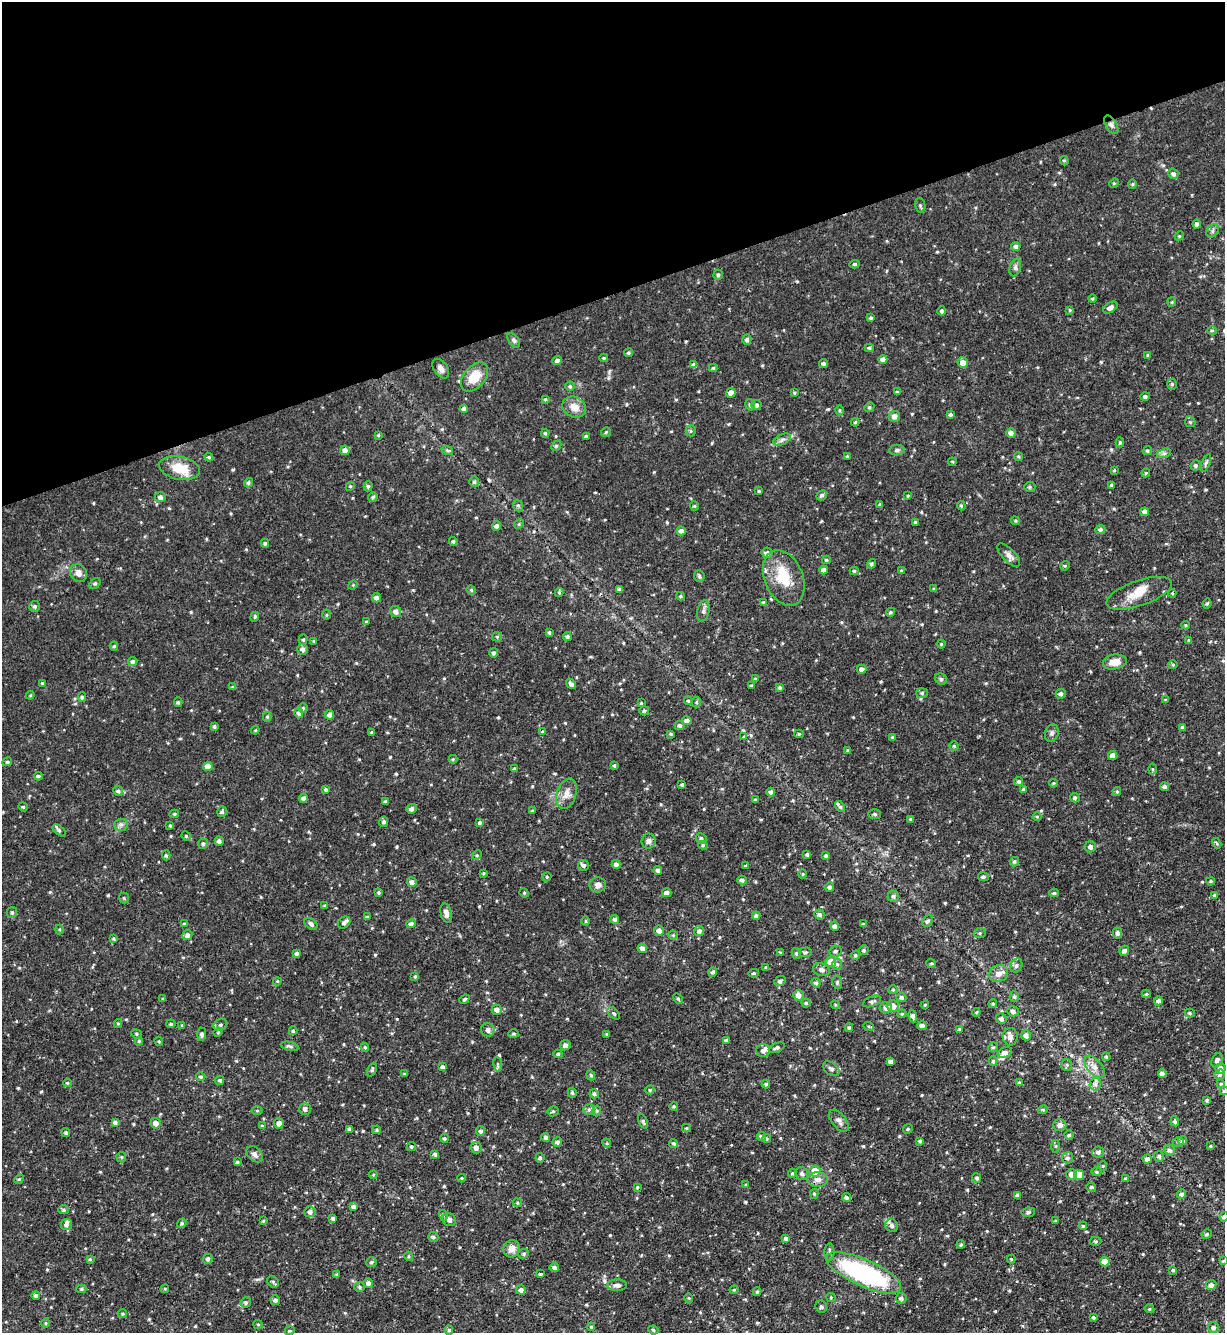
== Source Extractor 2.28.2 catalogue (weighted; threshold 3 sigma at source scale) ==
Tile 3 of 4 x 4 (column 3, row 1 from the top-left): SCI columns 2592-3814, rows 3993-5323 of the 5308 x 5324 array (HDU 1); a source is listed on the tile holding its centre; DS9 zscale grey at full resolution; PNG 1227 x 1335 px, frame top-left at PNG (2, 2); each listed source drawn as its Kron ellipse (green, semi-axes under 4 px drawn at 4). Shown black and unused: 22% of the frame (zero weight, under 2 of 3 exposures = <1% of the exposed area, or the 3 px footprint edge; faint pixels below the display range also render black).
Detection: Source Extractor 2.28.2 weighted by HDU 2 'WHT'; one run over the whole footprint, this tile lists its part. Background 0.0643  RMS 0.0054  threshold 0.0245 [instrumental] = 3 sigma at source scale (4.5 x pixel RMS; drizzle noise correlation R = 1.50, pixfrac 1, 0.05/0.05 arcsec/px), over >= 5 px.
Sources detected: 627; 1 inside a brighter object's white glare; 1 cosmic-ray / hot-pixel residue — neither listed nor drawn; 7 inside a brighter listed object's ellipse — not listed separately; of the other 618, all 500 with FLUX_AUTO >= 0.565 (the completeness limit of this list) listed and drawn (118 fainter detections not listed), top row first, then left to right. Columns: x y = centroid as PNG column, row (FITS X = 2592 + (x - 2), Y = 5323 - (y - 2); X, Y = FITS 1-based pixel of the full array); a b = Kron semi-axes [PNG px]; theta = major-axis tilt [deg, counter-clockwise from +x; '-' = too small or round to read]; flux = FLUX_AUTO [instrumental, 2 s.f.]
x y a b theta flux
1111 125 10 5 -58 1.5
1064 161 5 4 - 0.7
1173 174 5 5 - 1.4
1114 183 5 4 - 0.68
1132 184 5 4 - 0.59
920 205 7 5 -78 0.94
1197 224 4 4 - 1.6
1212 231 7 5 53 1.2
1179 236 5 4 - 0.58
1016 246 4 4 - 1.6
855 264 5 4 - 0.73
1015 267 9 5 73 1.5
718 275 5 4 - 0.94
1093 299 4 4 - 0.63
1172 302 5 4 - 0.58
1110 308 8 5 34 2.1
1070 310 4 4 - 0.6
942 311 4 4 - 1.1
871 318 4 3 - 0.86
1212 331 5 3 - 0.58
514 340 8 5 -53 1.2
747 340 5 4 - 1.3
869 348 4 4 - 0.87
628 353 4 4 - 0.96
1148 355 4 4 - 0.71
604 358 4 3 - 0.72
883 359 4 4 - 2.3
557 361 5 4 - 1.6
823 363 5 4 - 1.3
963 363 5 5 - 4.6
694 365 4 4 - 2.2
713 368 4 4 - 0.75
441 369 11 6 -55 2.1
474 377 17 10 50 10
1172 384 5 4 - 0.86
570 386 4 4 - 0.89
897 392 4 3 - 0.92
731 393 5 4 - 2.9
794 393 3 3 - 0.68
1145 396 5 4 - 1.3
545 399 4 3 - 0.63
750 405 6 4 -77 1
756 405 5 5 - 1.5
574 407 12 10 -24 5.7
869 407 5 4 - 0.87
464 409 4 4 - 2
839 410 5 3 - 0.59
950 414 4 4 - 0.94
894 416 6 5 - 2.7
855 422 4 4 - 0.75
1190 422 6 5 - 0.84
691 431 5 5 - 0.78
606 432 5 4 - 0.7
545 433 4 3 - 0.84
1011 433 5 4 - 1.8
378 435 4 3 - 0.57
586 436 3 3 - 0.69
782 440 9 5 24 1.5
1120 442 5 4 - 0.86
556 446 6 4 45 0.72
345 450 5 4 - 2.8
447 450 6 4 -19 0.9
897 450 7 5 10 1.2
1147 451 4 4 - 0.86
1164 453 7 4 19 1.3
847 456 4 3 - 0.61
209 457 4 4 - 0.67
1018 457 5 4 - 0.73
952 462 4 4 - 0.57
1206 463 9 3 69 1.1
1196 465 5 5 - 0.93
179 468 20 11 -11 13
1114 470 4 3 - 0.58
1146 473 4 4 - 0.6
474 482 5 4 - 0.94
248 483 5 4 - 1.1
1112 485 4 4 - 1.2
350 486 4 4 - 0.64
368 486 5 4 - 0.95
1030 487 6 5 - 0.83
759 491 4 4 - 0.71
821 495 5 4 - 1.3
908 496 3 3 - 0.57
160 497 5 5 - 1.8
373 497 5 4 - 0.97
880 505 4 3 - 0.9
518 506 6 5 - 0.98
694 506 4 4 - 0.63
961 506 5 4 - 0.77
1145 512 4 4 - 2
1015 521 4 3 - 0.7
915 522 4 3 - 0.72
519 524 5 4 - 0.61
496 526 5 4 - 2.1
1100 529 5 4 - 1.3
681 531 4 4 - 1.9
453 541 4 4 - 0.98
265 543 4 4 - 0.76
767 553 5 5 - 1.8
1009 555 15 6 -46 2.7
826 560 4 4 - 0.77
871 564 5 4 - 0.98
1065 566 5 4 - 0.8
824 570 4 4 - 3
854 571 4 4 - 0.85
901 571 4 4 - 0.64
78 573 9 8 - 3.2
699 576 6 5 - 0.88
784 578 29 19 -68 16
95 583 6 4 47 0.86
353 585 5 4 - 0.57
619 589 4 4 - 1.4
934 589 4 4 - 0.61
471 590 5 4 - 0.72
559 592 4 4 - 0.63
1139 593 34 12 19 9.8
1172 593 4 3 - 0.57
680 596 4 3 - 0.73
376 598 4 4 - 1.6
764 602 4 4 - 0.88
1207 604 5 3 - 0.73
35 606 5 5 - 1.1
703 611 11 6 78 1.7
396 612 6 5 - 2.5
890 612 5 4 - 0.76
326 615 5 3 - 0.6
255 617 5 4 - 0.69
366 622 3 3 - 0.7
1185 625 4 4 - 0.63
549 633 3 3 - 0.77
567 636 4 4 - 1.1
497 637 5 5 - 0.79
303 640 5 4 - 0.85
1189 640 4 3 - 0.75
314 641 4 3 - 0.57
941 644 4 4 - 0.62
114 646 5 4 - 0.78
302 649 5 5 - 1.9
494 653 4 4 - 1.1
133 662 5 4 - 1.2
1115 662 12 7 10 5.4
1173 665 5 4 - 0.66
861 669 5 4 - 1.9
755 679 3 3 - 0.81
941 679 6 5 - 1.1
42 683 4 3 - 0.82
571 684 5 3 - 1.3
751 685 3 3 - 0.65
233 687 4 4 - 0.71
780 687 4 4 - 0.93
922 693 6 5 - 1.1
1061 694 5 5 - 1.7
30 695 4 4 - 0.63
82 697 4 4 - 0.92
1166 700 4 3 - 0.68
688 701 4 3 - 0.78
178 702 5 4 - 0.72
696 702 5 4 - 0.78
641 703 3 3 - 0.57
303 708 4 4 - 0.78
644 711 5 4 - 0.8
299 713 5 4 - 1.5
329 715 4 4 - 1.8
267 717 5 4 - 0.8
687 721 4 4 - 2.4
679 725 5 4 - 1.3
214 726 3 3 - 0.89
1183 727 4 3 - 1.5
255 730 4 4 - 0.64
542 732 3 3 - 1.5
372 733 4 4 - 0.9
1052 733 9 6 71 1.6
671 734 4 3 - 0.71
799 734 5 4 - 0.76
744 737 4 3 - 0.81
892 737 4 3 - 0.65
954 746 4 4 - 0.71
848 750 3 3 - 0.77
1113 756 4 4 - 3.4
453 759 4 4 - 0.66
7 762 5 4 - 0.98
614 765 3 3 - 0.72
208 766 4 4 - 4.2
515 769 4 4 - 0.9
1152 769 5 3 - 0.6
38 776 4 4 - 0.9
1019 781 4 4 - 1.1
1053 783 4 3 - 0.6
682 785 3 3 - 0.82
1164 787 4 4 - 1.3
326 789 4 3 - 0.9
1023 790 4 3 - 0.92
118 791 5 4 - 1.2
771 792 4 4 - 1.5
1117 792 4 4 - 0.68
566 794 16 9 72 4.5
303 798 4 4 - 1.7
1075 798 5 4 - 0.95
755 800 4 3 - 0.59
385 801 4 3 - 0.87
23 807 5 4 - 0.58
840 807 6 4 -53 0.91
412 809 5 4 - 1.5
532 811 4 3 - 0.57
222 812 5 5 - 1.3
174 814 5 4 - 0.79
874 814 6 5 - 0.86
1037 817 4 4 - 0.63
910 819 4 4 - 0.58
384 822 5 4 - 1.1
479 823 4 3 - 2.3
121 825 6 6 - 1.5
170 825 3 3 - 0.62
59 830 8 4 -39 1
186 836 5 4 - 0.67
701 838 5 5 - 1
219 841 4 4 - 1.7
648 841 7 7 - 2
1217 843 6 3 -57 0.69
203 844 5 5 - 1
703 845 4 4 - 0.72
1090 847 6 5 - 2
166 855 5 4 - 0.86
477 855 5 4 - 0.66
807 855 4 3 - 1.1
826 855 4 4 - 1
1014 862 5 4 - 0.89
616 864 4 4 - 1.9
583 865 5 5 - 1.5
746 866 3 3 - 0.63
658 870 4 4 - 1.7
483 873 4 3 - 0.67
803 874 4 4 - 0.74
547 877 5 4 - 0.57
983 877 5 4 - 1.3
742 880 5 4 - 1.3
1210 881 4 3 - 0.65
412 882 5 5 - 2.3
598 885 8 7 - 2.8
830 887 5 4 - 1.3
379 893 4 4 - 0.86
524 893 5 4 - 0.64
667 893 5 4 - 2.3
1054 893 5 4 - 0.85
1214 895 4 3 - 0.86
893 896 6 5 - 1.3
124 898 5 5 - 0.73
325 905 4 3 - 0.78
12 912 5 5 - 1
446 913 9 5 -77 2.4
819 915 5 5 - 1.3
756 916 4 4 - 1.3
367 917 3 3 - 0.67
615 919 4 4 - 1.5
586 921 5 3 - 0.64
927 921 6 5 - 1.4
344 922 7 5 39 1.5
184 924 4 4 - 0.7
311 924 7 5 -34 1.6
411 924 4 4 - 1.6
863 924 3 3 - 0.58
835 926 4 4 - 1.8
59 929 5 4 - 0.62
659 930 5 5 - 2.6
699 931 5 5 - 1.7
980 933 6 5 - 0.87
1117 933 5 5 - 1.4
187 935 5 5 - 1.8
673 935 5 4 - 0.68
114 939 4 4 - 0.77
642 948 4 4 - 2.7
864 950 5 4 - 0.93
835 951 6 6 - 1.2
1124 951 5 4 - 1.7
781 952 4 3 - 0.7
806 952 6 4 4 0.92
297 953 4 4 - 1.4
796 953 5 4 - 0.84
855 955 5 4 - 0.73
831 962 5 5 - 7.8
931 963 5 4 - 0.65
837 964 5 5 - 1.1
1016 966 7 5 59 1.3
766 967 4 3 - 0.6
821 970 8 6 -15 1.8
713 972 4 4 - 1.2
754 973 5 4 - 0.83
999 973 10 8 34 3.8
415 976 4 3 - 0.65
277 981 4 4 - 0.58
780 981 6 4 27 1.3
837 982 7 5 -80 1
816 983 5 4 - 1
893 990 5 4 - 0.58
1146 994 4 4 - 0.79
798 995 5 5 - 3.1
1014 996 5 4 - 0.88
901 997 5 5 - 1.3
163 999 3 3 - 0.57
464 999 5 4 - 0.85
678 999 5 4 - 0.83
872 1001 9 5 22 1.4
1159 1001 4 4 - 1.7
806 1003 4 4 - 0.89
993 1004 4 4 - 0.62
835 1005 4 4 - 0.63
925 1005 4 3 - 0.58
893 1006 6 6 - 5
886 1007 6 5 - 1.7
497 1010 5 5 - 2.4
1013 1011 6 5 - 1.4
976 1012 4 4 - 0.68
614 1013 7 4 -45 0.96
1190 1013 5 4 - 0.75
902 1014 4 4 - 0.61
913 1016 6 4 -79 2
1001 1018 5 5 - 1.7
118 1023 4 4 - 0.59
171 1024 4 3 - 0.75
220 1025 7 6 - 1.4
182 1026 4 3 - 0.56
922 1026 5 4 - 2.6
869 1027 5 3 - 0.57
849 1028 4 3 - 0.82
959 1029 4 3 - 0.63
488 1030 7 6 - 2.6
293 1031 4 3 - 0.69
218 1032 5 4 - 0.63
136 1034 5 4 - 0.76
202 1034 7 4 87 1.4
514 1034 5 4 - 0.73
607 1034 4 3 - 0.71
1026 1035 5 5 - 2.3
1010 1037 9 7 -89 3
726 1040 4 3 - 0.81
139 1041 4 4 - 0.73
159 1041 5 4 - 0.68
565 1045 5 5 - 1.7
290 1046 9 3 -13 1
365 1047 4 4 - 0.68
993 1047 5 4 - 0.78
777 1048 8 4 24 1.4
763 1051 7 6 - 2.1
1005 1053 7 5 26 2.4
558 1054 4 4 - 0.81
1106 1057 4 3 - 0.64
1217 1060 7 5 65 1.6
993 1061 4 4 - 0.87
891 1062 4 4 - 2
498 1064 7 3 -82 0.69
1067 1065 6 5 - 0.92
443 1067 4 3 - 1.6
1094 1067 13 7 -49 3.4
1220 1068 5 5 - 2.8
831 1069 9 6 -38 1.5
372 1070 7 4 64 0.78
1162 1073 4 4 - 2.4
404 1074 3 3 - 0.68
591 1075 5 4 - 0.76
1220 1075 5 5 - 0.97
201 1077 5 4 - 0.83
220 1080 5 4 - 1
1019 1082 4 3 - 0.6
67 1083 4 3 - 0.67
766 1084 4 4 - 0.9
1095 1084 6 6 - 1.5
1221 1084 4 3 - 0.69
650 1090 4 4 - 0.8
1224 1091 4 4 - 0.9
572 1093 5 4 - 0.9
594 1094 4 4 - 1.1
1207 1100 4 4 - 0.84
674 1106 4 4 - 0.83
305 1109 6 6 - 2.2
589 1110 5 5 - 0.99
1043 1110 5 4 - 0.71
257 1111 5 3 - 0.61
553 1111 5 5 - 0.8
597 1111 5 3 - 0.66
643 1121 7 4 -65 0.87
839 1121 13 7 -52 2.2
1175 1121 5 4 - 1.2
115 1122 4 4 - 1.6
155 1123 5 5 - 3.5
279 1123 5 5 - 2.6
1060 1125 7 5 0 2.5
262 1126 4 4 - 0.72
686 1128 4 4 - 0.63
350 1129 4 3 - 1.5
908 1129 5 4 - 0.62
377 1130 4 3 - 0.7
481 1131 5 4 - 1.4
66 1133 4 4 - 0.94
1069 1135 4 4 - 0.83
762 1136 5 4 - 1.3
444 1138 4 4 - 0.94
546 1138 4 4 - 1.4
766 1139 5 4 - 1
920 1141 4 3 - 0.87
1183 1141 5 4 - 1
557 1142 5 4 - 1.5
1178 1142 5 4 - 0.78
607 1143 4 4 - 0.61
673 1143 4 4 - 0.86
1056 1146 6 4 -90 0.76
1210 1146 4 3 - 0.63
411 1147 5 4 - 0.84
476 1148 5 5 - 2.3
1169 1150 5 5 - 1.3
1098 1152 6 5 - 1.6
255 1154 9 6 -44 2.2
435 1154 4 3 - 1.4
1159 1156 5 5 - 1.1
121 1157 5 5 - 0.78
540 1158 4 4 - 1.2
1067 1158 6 5 - 1.6
1147 1159 4 4 - 1.9
237 1162 3 3 - 0.77
1103 1166 5 4 - 0.62
815 1171 5 5 - 8.6
1096 1172 5 4 - 0.7
792 1173 4 3 - 0.71
802 1174 7 6 - 1.3
1072 1174 5 5 - 4.4
373 1175 4 4 - 0.57
1079 1175 5 5 - 5.7
462 1178 4 4 - 0.61
977 1178 5 4 - 1.1
19 1179 5 4 - 0.66
1126 1179 4 3 - 0.99
818 1180 10 7 0 2.7
746 1185 4 3 - 0.63
637 1187 4 3 - 0.61
1091 1187 5 4 - 0.86
814 1194 5 4 - 0.84
1182 1194 5 4 - 1.5
1017 1195 4 3 - 1.6
846 1198 5 4 - 1.3
517 1203 4 4 - 0.64
354 1206 4 3 - 1.5
64 1210 5 4 - 0.9
310 1212 6 5 - 1.8
1028 1212 7 5 9 0.89
443 1215 5 3 - 0.65
1224 1217 5 4 - 1.1
333 1218 4 4 - 1.3
449 1220 7 6 - 2.1
263 1221 4 3 - 0.62
1056 1221 3 3 - 0.61
182 1223 5 4 - 0.97
66 1225 5 5 - 1.4
892 1226 7 6 - 1.6
1083 1226 4 4 - 0.65
1207 1234 5 4 - 0.86
433 1237 5 5 - 1.1
786 1238 4 4 - 1.4
1096 1241 6 4 -1 0.72
961 1244 4 3 - 0.69
511 1249 9 8 - 3.9
829 1252 8 5 -90 1.5
524 1254 5 5 - 0.83
409 1256 5 3 - 0.62
90 1259 3 3 - 0.7
208 1259 5 5 - 1.3
1011 1259 4 4 - 0.6
1223 1261 4 3 - 0.62
371 1262 5 5 - 1.1
1105 1262 5 4 - 6.5
554 1267 5 4 - 1.5
1173 1270 4 4 - 0.7
863 1273 40 13 -24 75
337 1274 4 4 - 0.75
540 1274 4 3 - 0.71
273 1282 6 5 - 0.9
368 1283 5 5 - 2
617 1285 10 6 0 1.9
1211 1285 5 5 - 2.2
360 1287 5 4 - 0.88
81 1289 5 4 - 0.86
165 1289 4 4 - 0.6
521 1290 4 4 - 2
734 1290 4 4 - 0.58
757 1292 4 3 - 1
36 1295 4 4 - 1.3
831 1297 4 4 - 0.58
689 1298 4 4 - 0.59
901 1298 5 5 - 1.4
275 1300 5 5 - 1.2
246 1302 5 5 - 1.2
821 1307 6 5 - 1.1
1149 1309 5 4 - 0.74
123 1314 4 4 - 0.81
1093 1317 4 4 - 0.74
46 1323 5 4 - 0.66
258 1324 5 4 - 0.63
591 1327 4 3 - 0.64
1213 1327 6 5 - 1.6
449 1330 4 4 - 0.88
653 1330 5 4 - 0.77
290 1331 5 4 - 0.72
Overlapping masked pixels (flux is a lower limit): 2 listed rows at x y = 1067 1065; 863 1273
Isophote crosses this tile's border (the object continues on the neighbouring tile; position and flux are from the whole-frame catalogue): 3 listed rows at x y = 1224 1091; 1224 1217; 863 1273